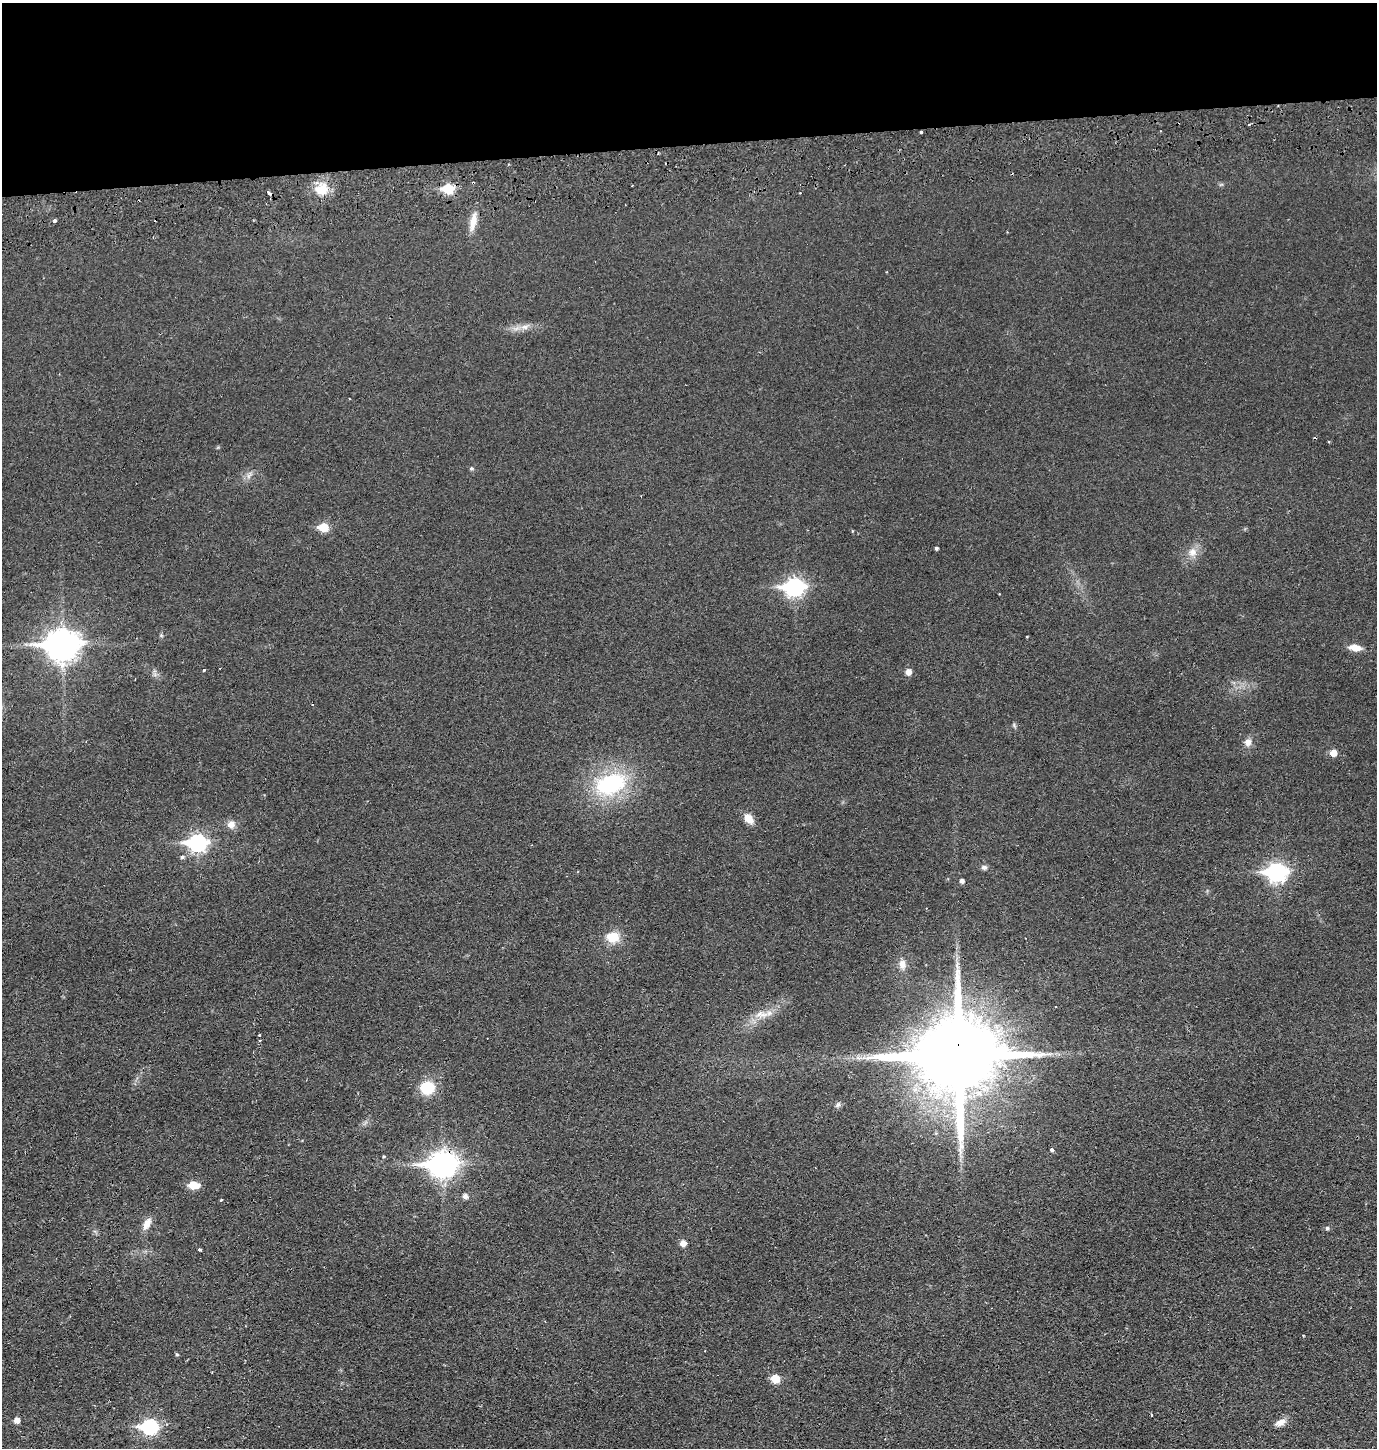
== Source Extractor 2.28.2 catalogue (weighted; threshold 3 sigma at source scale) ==
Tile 2 of 3 x 3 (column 2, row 1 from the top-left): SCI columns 1473-2847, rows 2950-4395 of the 4322 x 4453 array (HDU 1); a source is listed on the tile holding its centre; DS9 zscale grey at full resolution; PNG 1379 x 1450 px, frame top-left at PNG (2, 3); no overlay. Shown black and unused: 10% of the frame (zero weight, under 2 of 3 exposures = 3% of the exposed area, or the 3 px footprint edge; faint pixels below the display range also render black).
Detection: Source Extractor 2.28.2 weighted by HDU 2 'WHT'; one run over the whole footprint, this tile lists its part. Background 0.0267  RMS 0.0049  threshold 0.0221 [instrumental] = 3 sigma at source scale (4.5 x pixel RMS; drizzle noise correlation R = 1.50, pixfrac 1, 0.05/0.05 arcsec/px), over >= 5 px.
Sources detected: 59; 4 cosmic-ray / hot-pixel residue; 1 long thin detection or spike segment (spike, bleed or trail) — not listed; the other 54 listed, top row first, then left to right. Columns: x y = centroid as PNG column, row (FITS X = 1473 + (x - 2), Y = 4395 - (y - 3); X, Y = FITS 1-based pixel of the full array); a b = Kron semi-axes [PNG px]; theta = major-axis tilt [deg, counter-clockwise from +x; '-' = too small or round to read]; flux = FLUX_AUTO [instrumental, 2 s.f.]
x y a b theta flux
1249 124 3 3 - 1
921 132 3 3 - 1.3
322 189 17 15 25 9.9
448 189 6 5 - 27
54 221 3 3 - 8.2
473 222 23 8 78 6.2
525 327 12 7 8 3
471 468 5 5 - 0.83
249 475 11 4 55 1.6
323 527 6 5 - 16
936 548 4 3 - 0.87
1192 552 13 11 70 4.3
794 587 9 7 1 160
161 635 6 4 -46 0.63
62 645 13 10 2 690
1355 648 13 6 -8 5.7
204 670 3 3 - 1.1
908 672 7 7 - 2.7
1248 742 9 8 - 3.1
1333 753 6 5 - 5.6
610 784 29 19 21 52
749 819 11 8 -53 5.4
231 824 10 10 - 3.2
197 843 9 7 -2 140
182 857 5 5 - 1
984 867 8 6 -14 1.4
1276 872 9 7 0 170
961 881 4 4 - 1.7
613 937 9 8 - 13
902 964 12 8 -80 3.4
1056 1006 2 2 - 0.53
763 1015 14 8 3 4.5
259 1035 3 3 - 0.82
260 1040 3 2 - 0.41
958 1056 24 23 - 7200
427 1088 15 13 16 14
838 1105 8 6 46 1.3
1052 1150 4 3 - 1.5
383 1156 4 3 - 0.55
442 1164 12 9 1 430
193 1185 7 5 -2 13
465 1196 6 5 - 2
221 1200 3 3 - 0.51
147 1224 15 8 63 4.6
1327 1228 5 4 - 1
683 1243 5 5 - 3.8
199 1249 3 3 - 1.7
1303 1335 4 2 - 0.35
177 1354 4 4 - 0.67
775 1379 6 5 - 12
1151 1415 3 2 - 0.52
17 1420 5 5 - 3.5
1281 1422 14 7 29 3.5
149 1427 8 7 - 81
Overlapping masked pixels (flux is a lower limit): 2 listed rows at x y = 958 1056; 442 1164